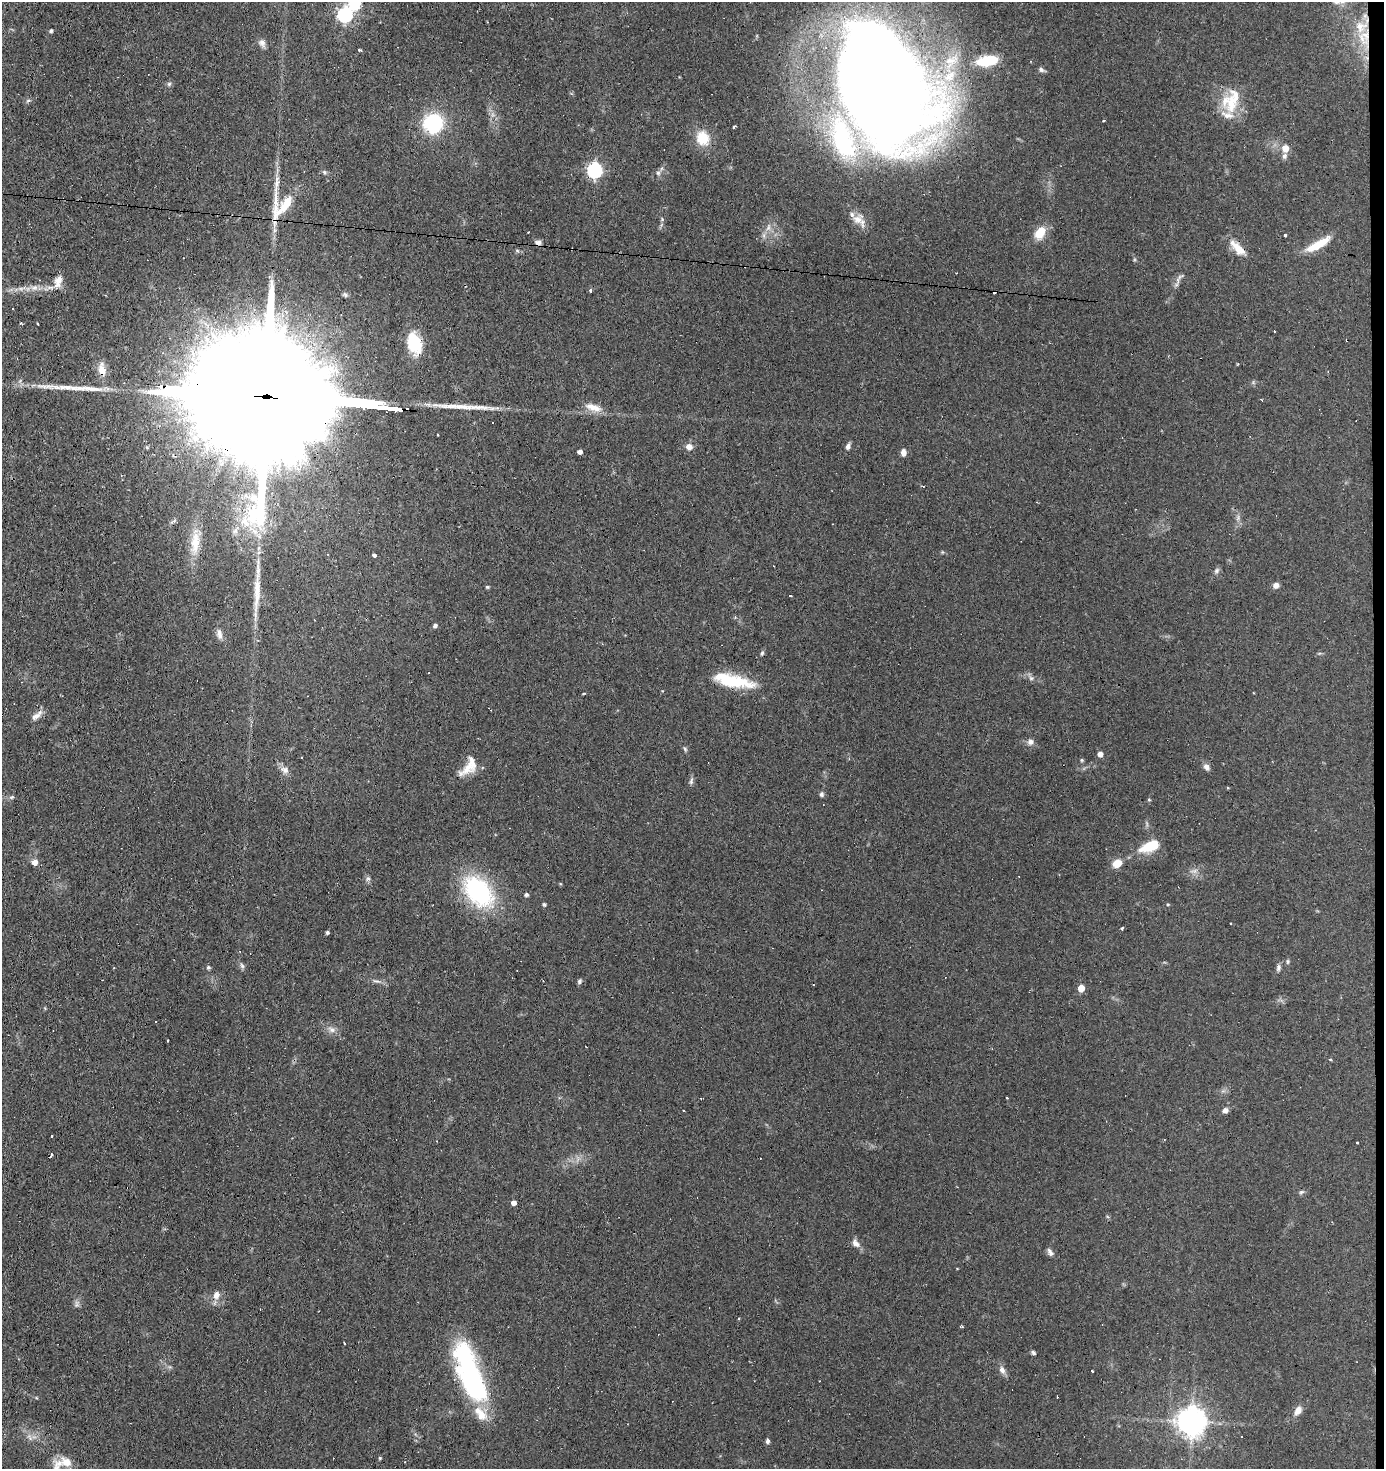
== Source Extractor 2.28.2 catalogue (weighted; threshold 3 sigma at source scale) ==
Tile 6 of 3 x 3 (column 3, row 2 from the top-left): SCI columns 2866-4247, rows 1469-2935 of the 4429 x 4403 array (HDU 1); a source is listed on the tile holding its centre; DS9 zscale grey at full resolution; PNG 1386 x 1471 px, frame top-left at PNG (2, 2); no overlay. Shown black and unused: <1% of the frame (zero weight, under 3 of 4 exposures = <1% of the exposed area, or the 3 px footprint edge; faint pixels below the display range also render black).
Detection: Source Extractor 2.28.2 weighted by HDU 2 'WHT'; one run over the whole footprint, this tile lists its part. Background 0.11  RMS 0.0053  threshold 0.024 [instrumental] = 3 sigma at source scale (4.5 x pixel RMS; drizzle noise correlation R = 1.50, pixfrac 1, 0.05/0.05 arcsec/px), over >= 5 px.
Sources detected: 140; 20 cosmic-ray / hot-pixel residue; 1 long thin detection or spike segment (spike, bleed or trail) — not listed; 9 inside a brighter listed object's ellipse — not listed separately; the other 110 listed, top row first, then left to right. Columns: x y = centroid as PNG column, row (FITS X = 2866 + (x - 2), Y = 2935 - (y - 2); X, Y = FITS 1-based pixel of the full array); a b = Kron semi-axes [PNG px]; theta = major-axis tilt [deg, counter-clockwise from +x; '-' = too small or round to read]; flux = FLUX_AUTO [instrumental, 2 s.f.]
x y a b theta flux
355 3 6 6 - 50
345 14 7 6 - 110
51 31 4 4 - 0.94
1366 35 29 12 -84 15
262 43 11 8 -39 2.4
359 49 3 3 - 3.5
951 61 24 15 35 13
987 61 21 10 9 18
1041 70 7 6 - 1.5
169 84 6 5 - 1
882 85 107 58 -72 1400
28 100 6 4 20 0.83
1231 101 34 22 67 17
434 123 21 19 61 35
734 127 4 2 - 0.62
703 138 14 12 -72 13
1285 148 6 5 - 6.3
1284 156 8 6 73 1.6
595 170 7 6 - 100
658 173 6 6 - 1.1
276 187 44 6 86 9
283 206 53 16 55 19
858 219 16 13 37 5.6
1040 233 15 10 58 8.8
1285 235 3 3 - 1.8
538 242 8 5 3 1.7
1315 246 28 10 28 10
1238 248 23 9 -45 7.8
1179 277 18 5 44 2.2
58 281 17 9 65 4.7
35 287 10 4 5 2
591 290 3 3 - 5.8
345 295 8 5 -49 1
414 343 25 14 -73 17
102 369 16 9 -81 6.5
275 398 159 24 -5 63000
593 407 24 9 -19 6
689 446 7 7 - 3.3
848 447 7 6 - 1.7
580 452 4 4 - 2.3
903 453 8 6 89 2.4
235 531 11 6 58 2.5
195 543 34 12 85 12
374 556 4 3 - 1.8
1216 571 8 6 47 1.3
1276 585 7 6 - 2.3
487 587 5 4 - 0.77
790 596 3 3 - 1.5
435 625 5 4 - 1.2
219 634 14 6 -78 2.7
762 653 6 5 - 0.9
1031 678 8 5 -44 1.3
733 681 50 13 -12 23
489 709 5 2 - 0.65
36 716 17 6 39 3.5
1030 742 8 8 - 2.2
685 749 7 3 -54 0.76
1100 754 5 4 - 3.3
301 757 3 2 - 0.68
1082 760 5 4 - 0.66
468 767 28 13 41 8.8
1206 767 9 6 -48 2
285 770 12 9 -23 3
691 781 10 5 77 1.3
821 794 6 5 - 1.1
12 797 7 5 12 0.89
1149 800 4 3 - 0.52
1150 846 18 9 23 17
35 862 7 6 - 2.8
1117 863 9 7 30 6.9
368 878 7 5 51 1.2
478 891 43 27 -46 53
526 895 4 4 - 1.3
544 904 4 4 - 0.91
1168 904 4 4 - 0.53
1122 928 4 3 - 1
327 932 4 3 - 0.99
1287 961 7 4 82 0.8
242 966 9 5 -63 1.3
208 967 5 5 - 0.94
1278 968 9 6 84 1.4
375 981 10 3 -10 1.2
580 981 6 5 - 1
1081 988 5 4 - 8.1
332 1030 10 7 -43 2.5
167 1040 3 2 - 0.81
1330 1059 4 3 - 0.51
1007 1097 3 3 - 1.1
1225 1110 7 6 - 1.9
52 1136 3 3 - 1.2
1357 1142 3 3 - 1.6
51 1156 6 2 46 1.2
1301 1192 7 5 21 0.97
513 1202 4 4 - 3.2
856 1243 12 8 -41 3
1050 1252 11 5 -53 1.8
216 1295 13 9 65 3.7
77 1304 7 4 72 1.1
962 1327 3 3 - 0.71
345 1343 3 2 - 0.76
1033 1352 5 4 - 1.1
1002 1370 10 7 -64 2.7
1092 1370 3 3 - 1
470 1373 67 20 -70 96
1298 1411 12 8 57 3.5
1191 1421 9 8 - 730
1241 1437 3 2 - 0.49
768 1441 6 5 - 1.3
380 1458 4 4 - 0.63
66 1462 19 15 -23 8.2
Overlapping masked pixels (flux is a lower limit): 7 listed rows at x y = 1366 35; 882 85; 283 206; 1238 248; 275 398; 733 681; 478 891
Isophote crosses this tile's border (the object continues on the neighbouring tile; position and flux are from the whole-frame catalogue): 2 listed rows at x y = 355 3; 66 1462